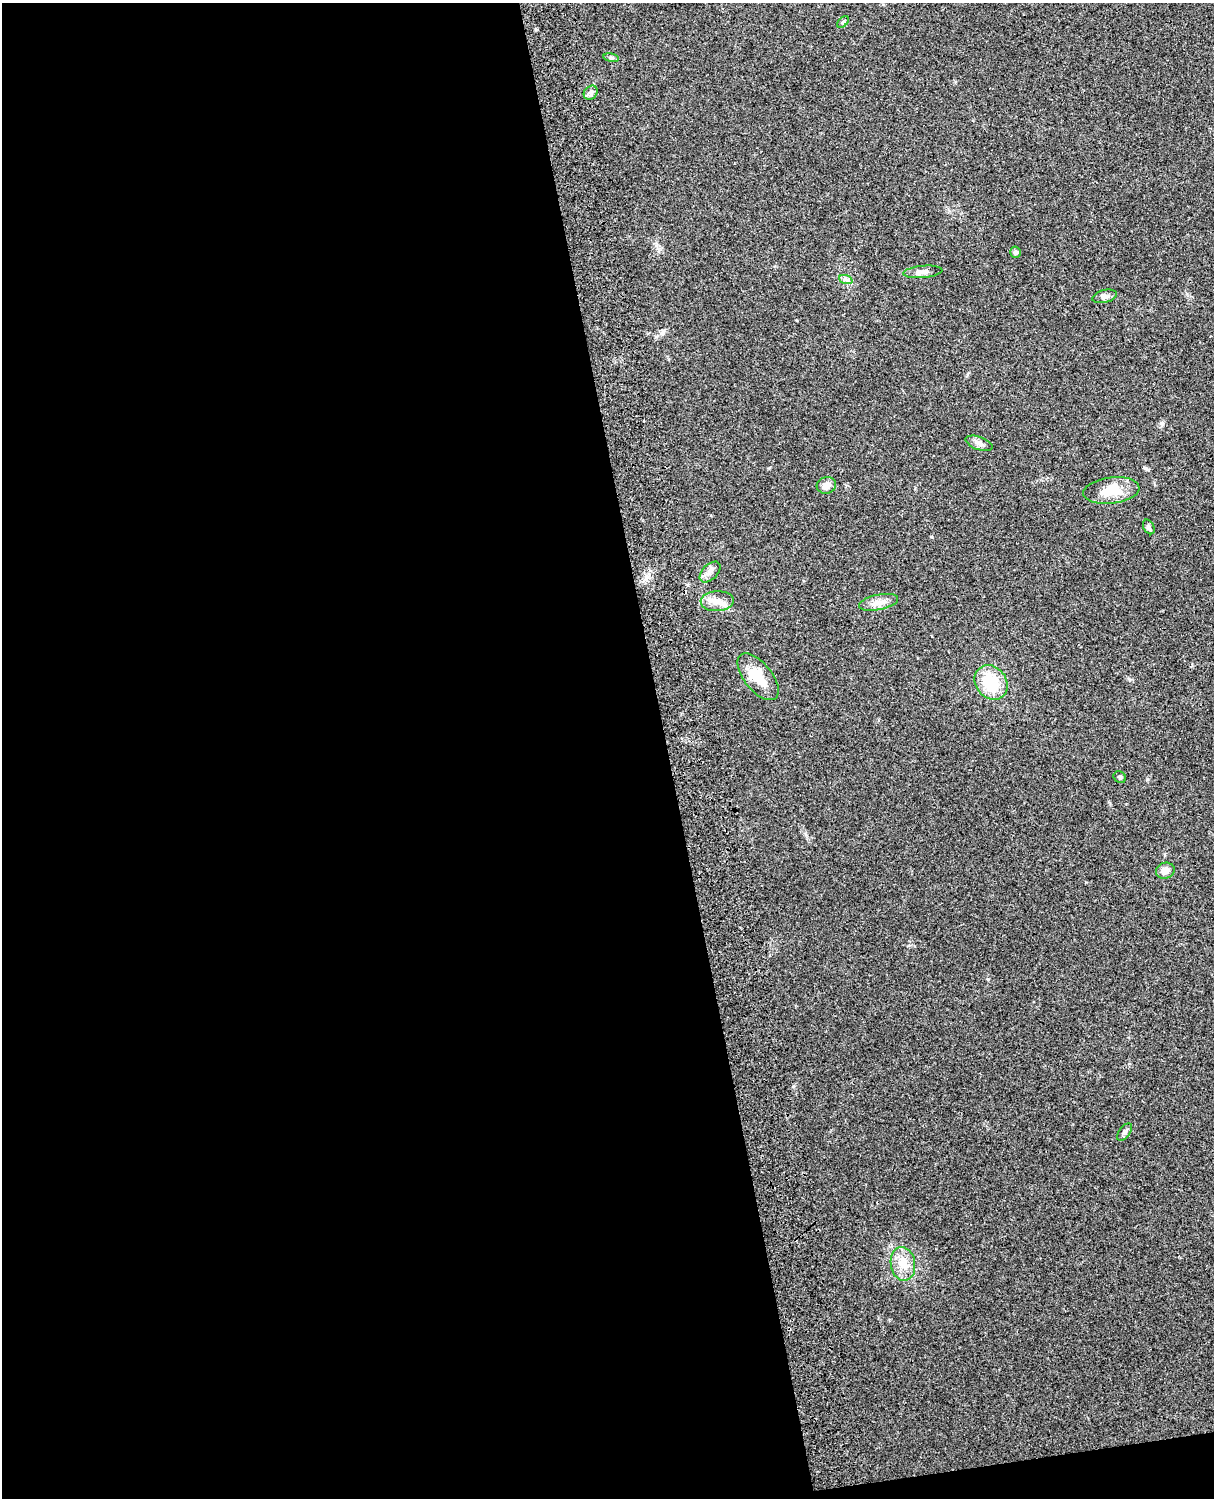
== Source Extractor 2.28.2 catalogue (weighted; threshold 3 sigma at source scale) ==
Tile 9 of 4 x 3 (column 1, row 3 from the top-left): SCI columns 119-1330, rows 164-1659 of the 5089 x 4927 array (HDU 1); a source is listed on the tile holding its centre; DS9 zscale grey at full resolution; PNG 1216 x 1500 px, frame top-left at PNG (2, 3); each listed source drawn as its Kron ellipse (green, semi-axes under 4 px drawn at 4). Shown black and unused: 56% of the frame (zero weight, under 3 of 4 exposures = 6% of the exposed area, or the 3 px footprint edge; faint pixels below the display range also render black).
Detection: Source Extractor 2.28.2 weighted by HDU 2 'WHT'; one run over the whole footprint, this tile lists its part. Background 0.21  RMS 0.0082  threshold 0.037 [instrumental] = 3 sigma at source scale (4.5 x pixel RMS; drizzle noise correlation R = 1.50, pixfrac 1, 0.05/0.05 arcsec/px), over >= 5 px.
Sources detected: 20; all 20 listed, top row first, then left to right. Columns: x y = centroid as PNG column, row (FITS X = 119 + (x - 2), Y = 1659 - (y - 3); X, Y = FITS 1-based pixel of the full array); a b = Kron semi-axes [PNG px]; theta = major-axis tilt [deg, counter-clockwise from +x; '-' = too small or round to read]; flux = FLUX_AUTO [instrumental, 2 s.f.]
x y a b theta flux
843 22 7 4 45 1.3
611 58 8 4 -8 1.5
591 93 8 6 48 2.5
1016 252 6 5 - 2.6
923 272 20 6 5 4.7
846 280 7 4 -19 2
1104 296 12 6 13 3.1
979 443 14 6 -20 3.7
826 485 10 8 15 5.9
1111 491 28 13 7 20
1149 527 8 5 -61 1.7
710 572 13 7 45 4.4
717 601 16 10 2 8.6
879 602 20 7 12 6.7
758 677 28 14 -51 20
991 682 18 15 -52 28
1120 777 6 5 - 1.6
1165 871 9 8 - 5.6
1125 1132 10 5 53 2.1
903 1264 17 12 -81 12
Unlisted compact peaks at least as high as the median listed source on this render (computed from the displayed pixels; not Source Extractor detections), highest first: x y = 1161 423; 932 537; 536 30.